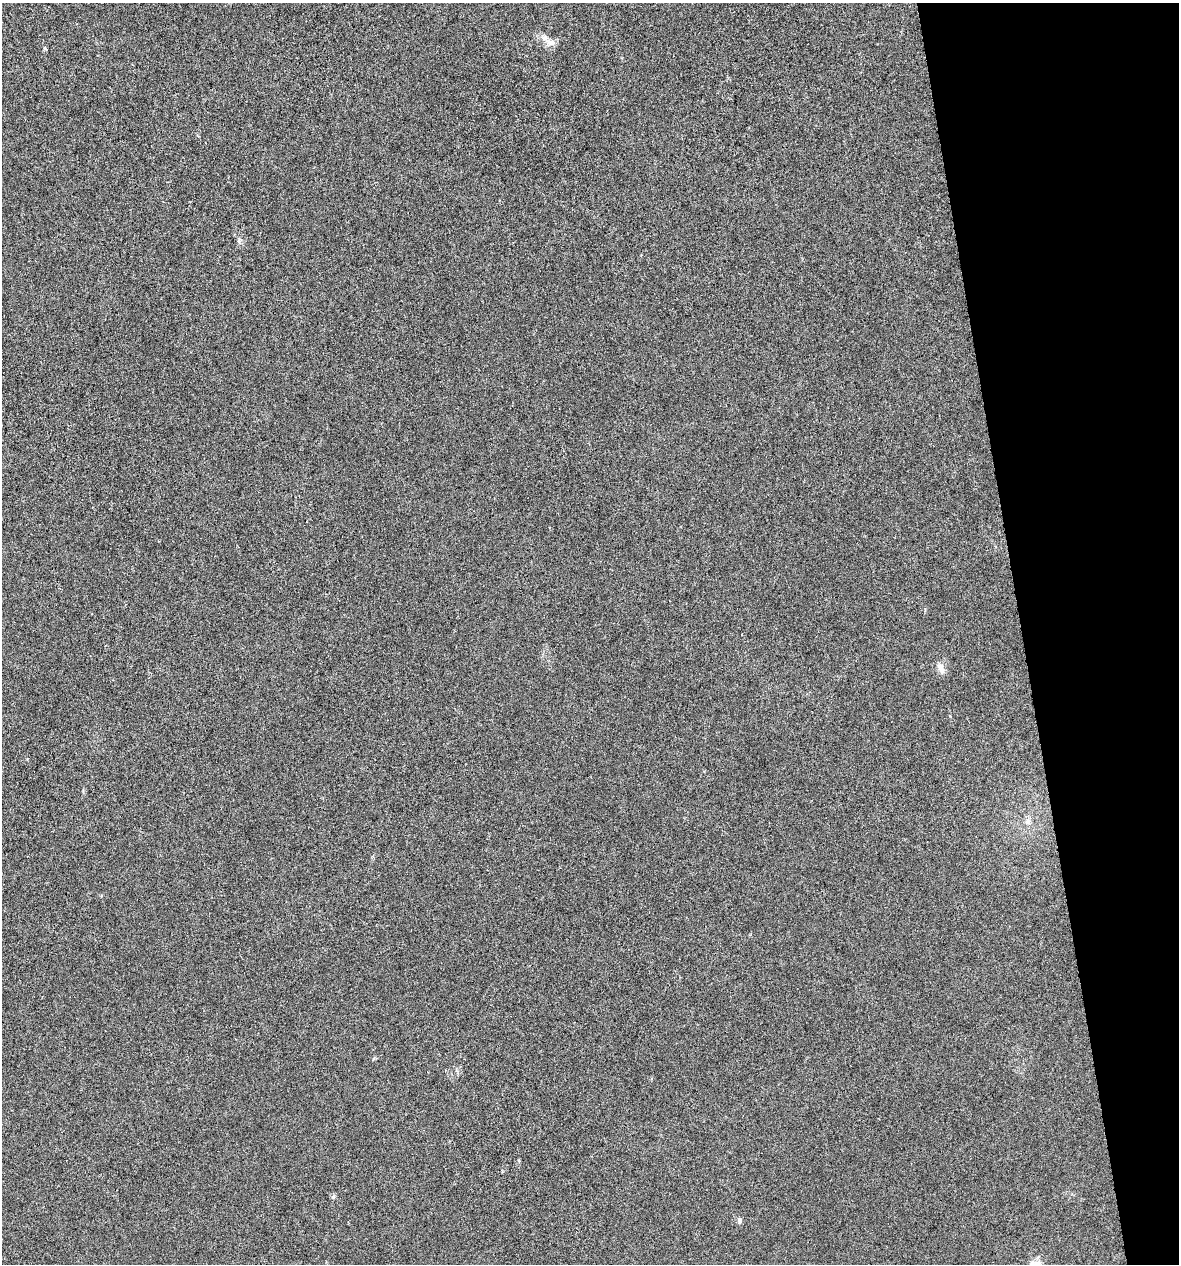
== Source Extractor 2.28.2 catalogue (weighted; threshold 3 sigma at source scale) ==
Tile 12 of 4 x 4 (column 4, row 3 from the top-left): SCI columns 3572-4748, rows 1263-2524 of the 4843 x 5052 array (HDU 1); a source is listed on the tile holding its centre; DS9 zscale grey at full resolution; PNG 1181 x 1266 px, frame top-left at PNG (2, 3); no overlay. Shown black and unused: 13% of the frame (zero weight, under 4 of 8 exposures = <1% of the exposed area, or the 3 px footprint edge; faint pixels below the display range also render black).
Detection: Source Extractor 2.28.2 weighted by HDU 2 'WHT'; one run over the whole footprint, this tile lists its part. Background -0.00911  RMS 0.0022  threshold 0.00881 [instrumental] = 3 sigma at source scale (4.09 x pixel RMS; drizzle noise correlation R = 1.36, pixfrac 0.8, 0.0396/0.0396 arcsec/px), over >= 5 px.
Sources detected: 7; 1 inside a brighter listed object's ellipse — not listed separately; the other 6 listed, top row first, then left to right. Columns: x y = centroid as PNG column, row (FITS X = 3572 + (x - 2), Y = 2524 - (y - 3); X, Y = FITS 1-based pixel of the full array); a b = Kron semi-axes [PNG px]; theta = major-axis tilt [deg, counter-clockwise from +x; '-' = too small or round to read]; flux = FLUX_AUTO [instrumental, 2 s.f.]
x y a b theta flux
551 42 13 9 -15 1.2
239 241 8 5 72 0.41
941 668 15 7 -65 1.2
1028 822 8 7 - 0.75
333 1197 6 5 - 0.32
739 1220 7 6 - 0.47